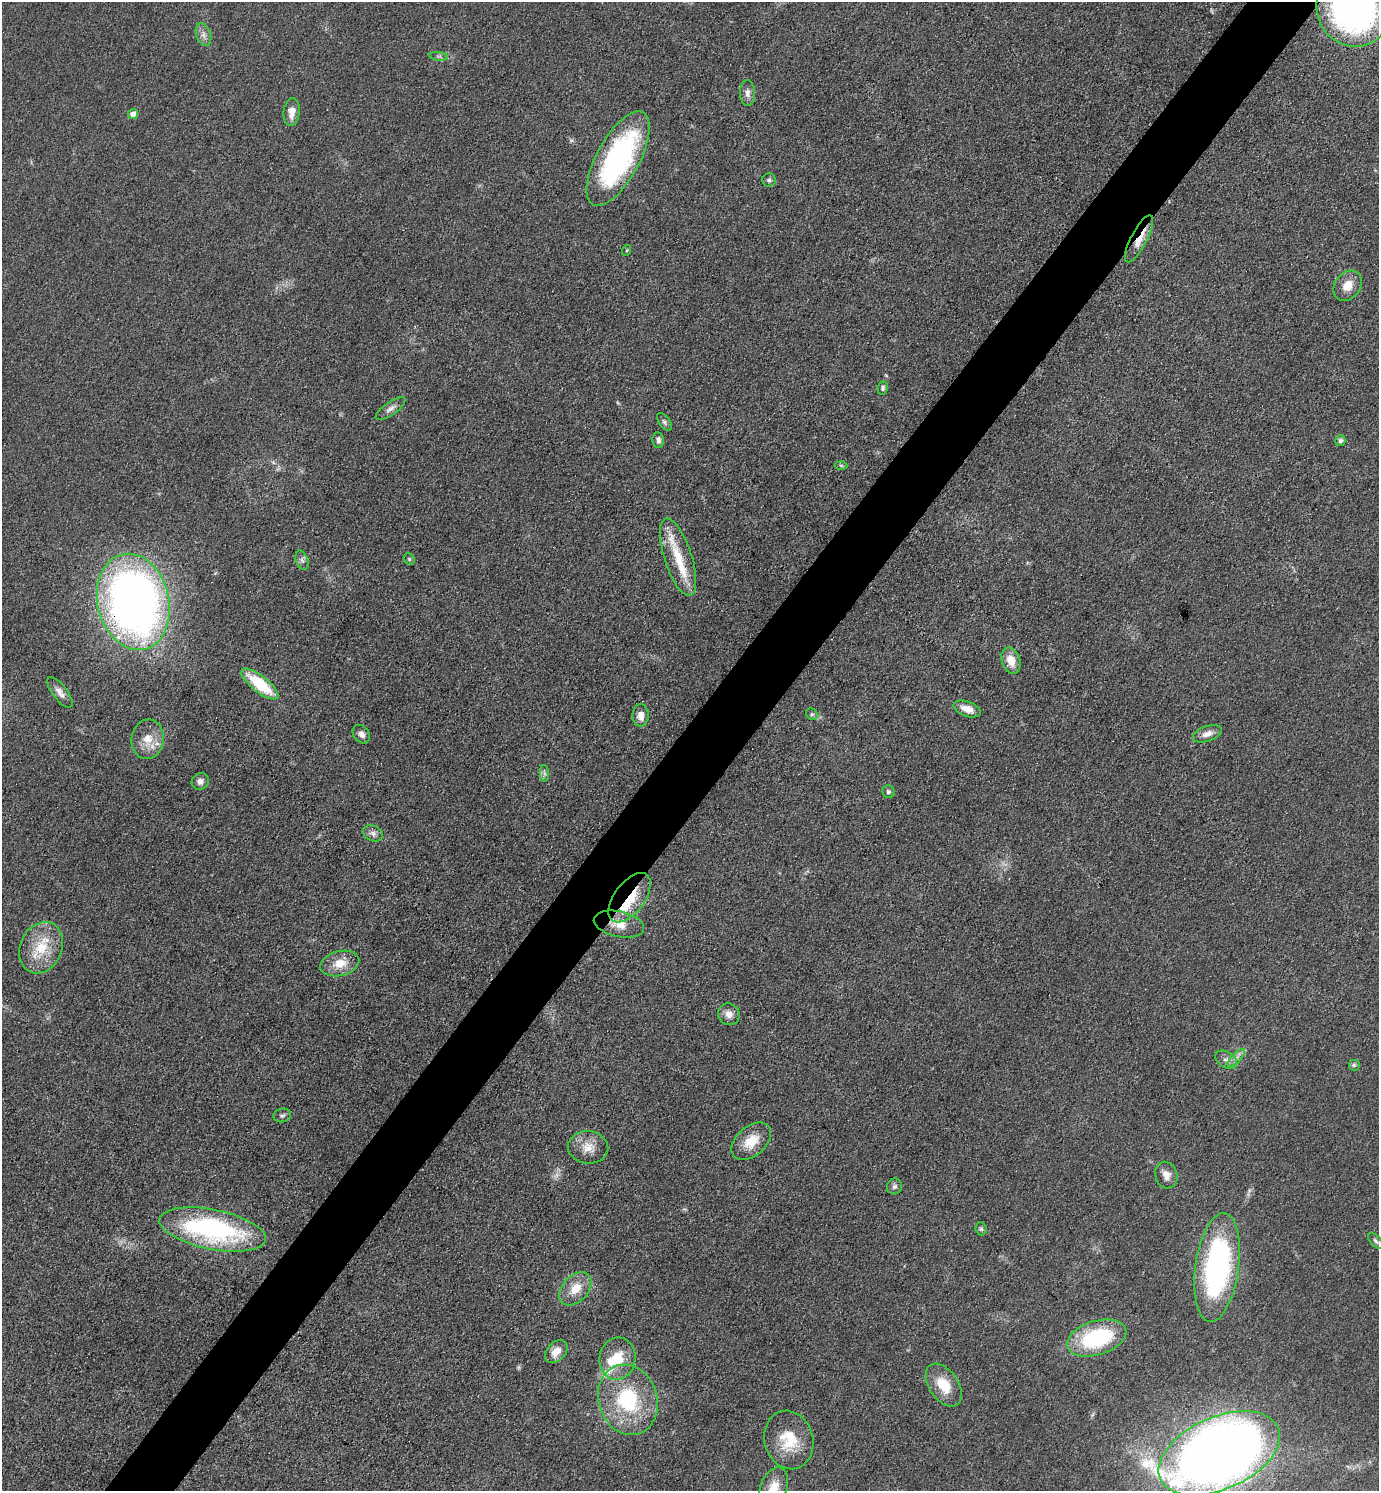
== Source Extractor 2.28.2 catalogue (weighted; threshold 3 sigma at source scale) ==
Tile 10 of 4 x 4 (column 2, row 3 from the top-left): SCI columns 1677-3053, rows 1492-2980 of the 5964 x 5961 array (HDU 1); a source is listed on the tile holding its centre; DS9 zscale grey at full resolution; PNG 1381 x 1493 px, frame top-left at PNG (2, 2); each listed source drawn as its Kron ellipse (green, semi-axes under 4 px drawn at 4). Shown black and unused: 5% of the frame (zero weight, under 3 of 4 exposures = <1% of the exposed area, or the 3 px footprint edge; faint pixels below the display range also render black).
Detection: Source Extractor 2.28.2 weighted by HDU 2 'WHT'; one run over the whole footprint, this tile lists its part. Background 0.0497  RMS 0.0063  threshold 0.0284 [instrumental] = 3 sigma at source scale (4.5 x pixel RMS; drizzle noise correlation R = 1.50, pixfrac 1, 0.05/0.05 arcsec/px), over >= 5 px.
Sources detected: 68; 2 too faint to see at this stretch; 1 inside a brighter object's white glare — neither listed nor drawn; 5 inside a brighter listed object's ellipse — not listed separately; the other 60 listed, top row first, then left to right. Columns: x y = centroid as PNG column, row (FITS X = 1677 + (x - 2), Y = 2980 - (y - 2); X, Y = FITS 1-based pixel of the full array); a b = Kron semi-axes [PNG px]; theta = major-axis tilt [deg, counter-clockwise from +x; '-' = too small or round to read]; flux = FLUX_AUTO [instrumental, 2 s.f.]
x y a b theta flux
1353 10 38 35 -46 200
203 35 12 7 -71 3.2
439 56 9 4 -6 1.4
747 93 13 7 -87 3.4
292 112 14 8 85 5.9
133 114 5 5 - 5.5
618 159 53 21 61 120
769 180 6 6 - 1.5
1139 239 26 8 63 9.5
627 250 5 3 - 0.67
1348 286 16 12 52 9.1
883 388 6 5 - 1.3
391 409 17 6 35 3.5
664 422 10 5 -53 1.6
658 440 8 5 -81 2.4
1340 441 5 5 - 1.7
841 465 6 4 -3 0.89
678 557 40 13 -72 20
409 559 6 5 - 0.93
302 560 10 6 -69 2.2
133 602 49 36 -77 460
1011 661 13 9 -71 9.1
260 684 22 8 -38 33
60 692 18 7 -53 4.4
967 709 14 7 -20 6.8
812 714 6 5 - 1.3
641 715 11 8 -90 5.1
361 734 10 7 -50 3.2
1207 734 15 7 19 4.8
148 739 20 16 82 11
544 773 8 4 -89 1.5
200 781 9 8 - 2.8
888 792 6 6 - 1.5
373 833 10 7 -26 2.9
629 898 29 15 53 26
619 924 25 13 -12 10
41 948 27 20 65 23
340 963 20 12 13 11
729 1014 11 10 - 4.7
1236 1058 11 4 46 3.1
1226 1060 12 8 -32 3.5
1354 1065 6 6 - 1.2
282 1115 9 7 14 1.7
751 1141 23 14 41 13
588 1147 20 16 -4 10
1166 1175 13 11 -74 5.3
894 1186 8 7 - 2.1
213 1229 54 20 -11 120
981 1229 6 5 - 1.3
1375 1241 10 5 -49 1.7
1217 1267 55 21 82 150
575 1289 19 13 48 12
1097 1338 30 17 16 61
556 1352 13 9 47 7.2
617 1359 21 18 82 18
944 1385 24 14 -55 16
628 1400 36 29 -72 57
789 1440 30 24 -73 23
1219 1453 64 36 24 1000
774 1488 21 13 69 11
Overlapping masked pixels (flux is a lower limit): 5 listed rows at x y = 618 159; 1139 239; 133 602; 629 898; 619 924
Isophote crosses this tile's border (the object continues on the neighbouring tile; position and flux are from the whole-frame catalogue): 3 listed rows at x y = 1353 10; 1219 1453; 774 1488